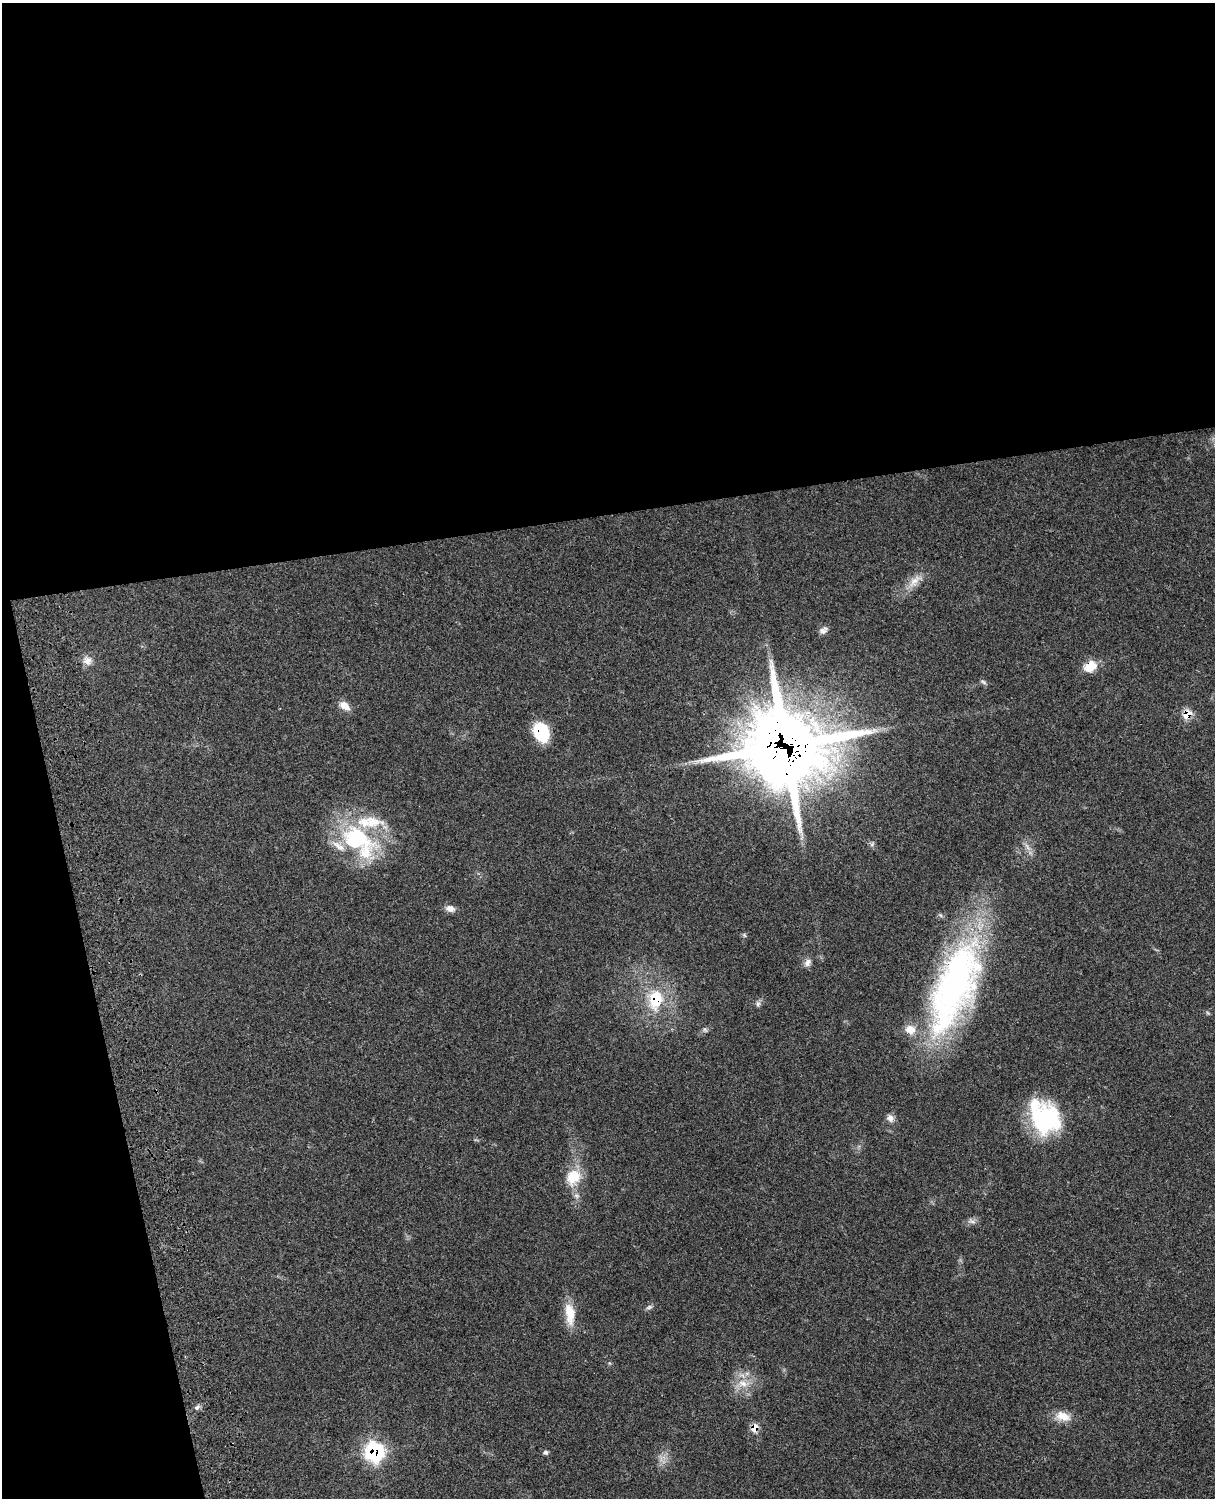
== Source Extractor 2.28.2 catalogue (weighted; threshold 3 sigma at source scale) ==
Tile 1 of 4 x 3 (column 1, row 1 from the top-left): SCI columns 124-1336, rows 3270-4765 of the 5092 x 4930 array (HDU 1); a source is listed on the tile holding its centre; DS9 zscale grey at full resolution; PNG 1217 x 1500 px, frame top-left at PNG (2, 3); no overlay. Shown black and unused: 39% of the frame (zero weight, under 3 of 4 exposures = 6% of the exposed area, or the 3 px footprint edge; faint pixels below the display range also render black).
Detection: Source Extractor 2.28.2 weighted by HDU 2 'WHT'; one run over the whole footprint, this tile lists its part. Background 0.0849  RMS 0.006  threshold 0.027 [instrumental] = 3 sigma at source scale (4.5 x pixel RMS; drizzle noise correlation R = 1.50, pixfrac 1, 0.05/0.05 arcsec/px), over >= 5 px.
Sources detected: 38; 1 too faint to see at this stretch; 2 inside a brighter object's white glare — not listed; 6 inside a brighter listed object's ellipse — not listed separately; the other 29 listed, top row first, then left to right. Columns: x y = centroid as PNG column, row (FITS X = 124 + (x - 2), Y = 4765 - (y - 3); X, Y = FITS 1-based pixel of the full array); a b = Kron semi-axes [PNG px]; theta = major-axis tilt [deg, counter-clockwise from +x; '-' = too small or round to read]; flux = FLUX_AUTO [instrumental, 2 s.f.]
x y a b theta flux
915 581 23 11 44 7.7
823 630 12 8 29 2.7
87 661 13 12 - 4.5
1090 666 15 10 31 11
983 682 9 5 -32 1.3
344 706 15 9 -33 5.4
1187 714 9 7 49 10
541 732 19 14 -69 27
785 746 38 35 -4 2900
358 837 47 26 -23 55
872 844 7 4 46 1.2
450 908 12 8 -10 3.6
744 935 6 4 -71 0.81
807 962 11 7 61 3
954 986 112 42 68 220
655 1000 27 18 84 25
758 1004 8 6 88 1.6
890 1118 11 9 -55 3
1044 1120 41 28 73 51
573 1177 22 18 50 15
972 1221 12 5 -18 1.9
649 1307 10 5 25 1.5
570 1314 30 12 -83 12
743 1384 19 10 -9 8.5
197 1407 9 5 44 1.8
1063 1416 20 12 -17 8.1
754 1428 7 6 - 9
374 1452 10 9 - 110
545 1452 6 6 - 1.3
Overlapping masked pixels (flux is a lower limit): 7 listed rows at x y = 1090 666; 1187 714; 541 732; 785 746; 655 1000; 754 1428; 374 1452